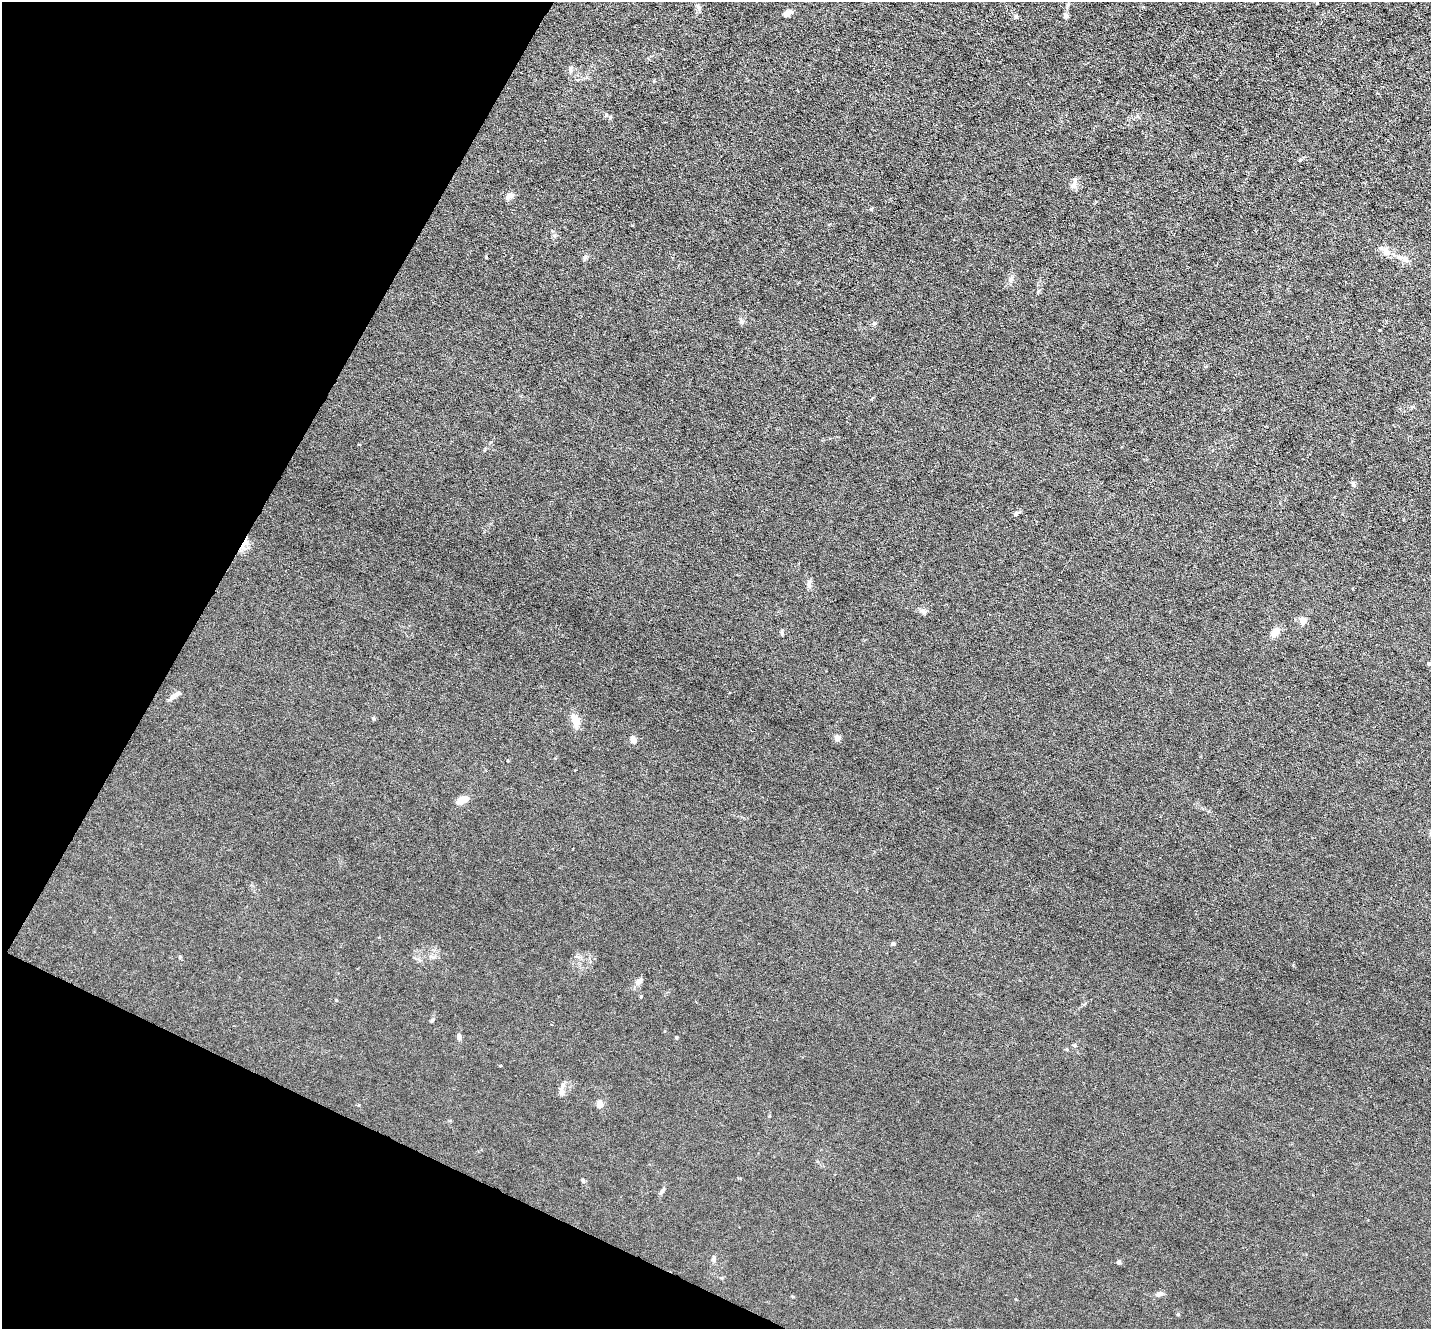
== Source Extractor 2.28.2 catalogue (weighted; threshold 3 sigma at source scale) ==
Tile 9 of 4 x 4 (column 1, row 3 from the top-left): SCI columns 1-1429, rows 1607-2933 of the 5717 x 5729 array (HDU 1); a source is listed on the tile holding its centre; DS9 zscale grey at full resolution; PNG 1433 x 1331 px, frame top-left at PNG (2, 2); no overlay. Shown black and unused: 22% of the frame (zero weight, under 3 of 6 exposures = <1% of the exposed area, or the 3 px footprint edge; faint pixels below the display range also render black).
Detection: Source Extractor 2.28.2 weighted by HDU 2 'WHT'; one run over the whole footprint, this tile lists its part. Background 0.0113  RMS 0.0037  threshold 0.015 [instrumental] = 3 sigma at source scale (4.09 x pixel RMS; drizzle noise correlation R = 1.36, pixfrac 0.8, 0.05/0.05 arcsec/px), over >= 5 px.
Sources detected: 46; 1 cosmic-ray / hot-pixel residue — not listed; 1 inside a brighter listed object's ellipse — not listed separately; the other 44 listed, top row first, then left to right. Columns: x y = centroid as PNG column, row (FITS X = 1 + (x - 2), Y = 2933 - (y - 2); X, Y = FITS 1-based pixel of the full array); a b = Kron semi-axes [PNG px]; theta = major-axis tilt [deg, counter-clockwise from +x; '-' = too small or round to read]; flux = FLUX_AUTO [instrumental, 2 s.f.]
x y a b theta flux
1317 3 4 3 - 0.29
698 7 9 5 -77 0.85
787 14 8 5 30 2.2
1016 16 5 5 - 0.76
1066 16 5 5 - 1.1
571 68 7 5 62 0.7
610 117 6 3 71 0.39
1074 186 9 8 - 1.4
510 195 9 7 -42 1.1
871 209 4 4 - 0.33
1386 251 13 10 -67 2.2
1399 257 12 6 1 1.7
1011 280 10 4 69 0.93
741 322 7 5 -68 0.72
874 323 6 5 - 0.55
1353 484 7 5 89 0.64
1016 513 8 5 43 0.7
809 584 11 5 88 1.3
923 611 9 7 -38 1.1
1303 620 7 7 - 2.4
782 633 7 4 -71 0.43
1275 633 10 7 57 2.8
1429 664 5 4 - 0.46
175 695 16 5 30 1.5
575 720 11 7 -75 4.7
837 738 6 6 - 1.5
633 740 4 4 - 4.8
462 800 14 7 21 3.1
893 943 5 5 - 0.54
180 957 5 4 - 0.38
639 981 8 7 - 1.4
641 997 4 4 - 0.31
336 1000 4 3 - 0.27
459 1036 7 6 - 0.95
676 1037 4 3 - 0.34
1075 1045 6 4 -21 0.46
562 1091 11 8 -75 1.7
600 1104 7 6 - 2.4
662 1190 13 3 45 0.63
714 1259 9 4 81 0.77
1119 1262 6 5 - 0.59
1159 1294 7 6 - 1.3
793 1296 5 3 - 0.29
1178 1314 5 4 - 0.36
Unlisted compact peaks at least as high as the median listed source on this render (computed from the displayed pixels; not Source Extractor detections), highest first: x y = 583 1181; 432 1020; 373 718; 769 1116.